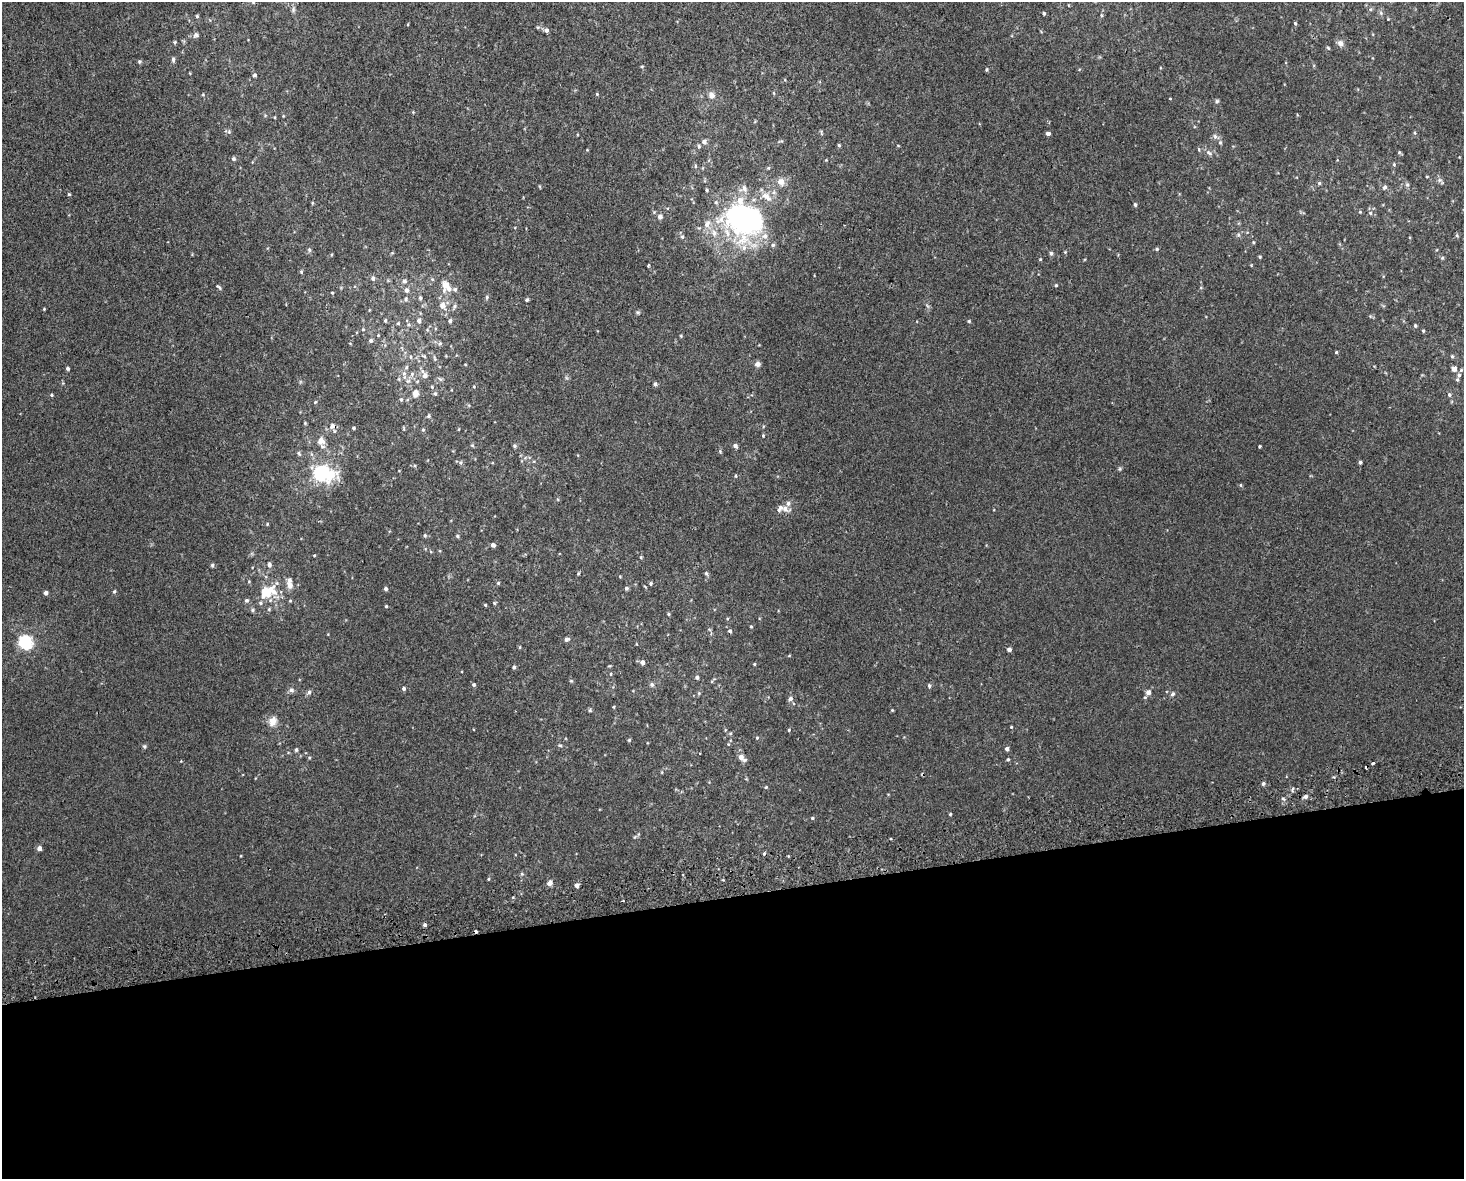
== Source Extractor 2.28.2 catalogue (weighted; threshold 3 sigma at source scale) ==
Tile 11 of 3 x 4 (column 2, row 4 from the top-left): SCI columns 1483-2944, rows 42-1218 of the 4470 x 4790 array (HDU 1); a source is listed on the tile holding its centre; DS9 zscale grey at full resolution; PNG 1466 x 1181 px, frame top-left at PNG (2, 2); no overlay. Shown black and unused: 24% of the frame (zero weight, under 2 of 3 exposures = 2% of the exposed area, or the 3 px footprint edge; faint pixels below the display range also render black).
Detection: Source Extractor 2.28.2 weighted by HDU 2 'WHT'; one run over the whole footprint, this tile lists its part. Background 0.00318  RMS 0.0056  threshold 0.0251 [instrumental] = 3 sigma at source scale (4.5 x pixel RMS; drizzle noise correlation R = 1.50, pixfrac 1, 0.0396/0.0396 arcsec/px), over >= 5 px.
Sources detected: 225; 3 cosmic-ray / hot-pixel residue — not listed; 9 inside a brighter listed object's ellipse — not listed separately; the other 213 listed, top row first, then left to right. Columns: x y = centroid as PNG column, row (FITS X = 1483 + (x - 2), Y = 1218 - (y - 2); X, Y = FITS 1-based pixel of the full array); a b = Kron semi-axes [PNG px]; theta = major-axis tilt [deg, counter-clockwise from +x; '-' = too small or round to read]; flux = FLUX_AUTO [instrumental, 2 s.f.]
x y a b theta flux
1044 13 4 4 - 0.78
1381 13 6 4 -72 0.93
197 16 4 4 - 0.65
1388 19 3 3 - 0.37
1295 23 5 4 - 0.58
538 27 6 4 17 0.73
547 30 6 5 - 1.5
196 35 7 7 - 1.4
175 42 4 4 - 0.67
1340 43 8 7 - 2.4
1328 48 5 4 - 0.6
173 59 6 4 90 1.1
139 62 5 5 - 0.86
642 66 5 3 - 0.49
986 70 5 3 - 0.55
254 75 5 5 - 1
597 94 4 3 - 0.47
203 95 5 3 - 0.49
712 95 6 6 - 3.4
1170 98 4 3 - 0.32
1217 101 6 5 - 0.77
275 117 4 3 - 0.44
229 132 6 5 - 0.85
821 133 8 3 -77 0.63
1415 133 5 3 - 0.62
1048 134 4 3 - 7.5
1215 136 7 5 -70 1.4
704 142 6 5 - 2
1220 143 6 5 - 0.9
839 145 4 4 - 0.77
699 146 5 5 - 0.9
1399 152 6 4 -73 0.67
1209 153 10 5 -32 1.8
233 159 5 5 - 1.1
826 160 4 4 - 0.41
1394 164 5 4 - 0.57
768 168 5 4 - 0.58
1439 180 7 6 - 1.3
781 182 9 9 - 4
1319 183 5 4 - 0.89
1407 185 6 5 - 0.95
1384 187 7 5 55 1.3
744 189 12 11 - 3.5
707 190 4 3 - 0.63
69 194 4 4 - 0.61
767 197 16 8 -40 4.8
312 203 5 3 - 0.55
1135 204 5 4 - 0.92
1360 212 4 4 - 0.43
1370 213 6 5 - 1
660 217 5 5 - 2.5
743 220 30 26 -41 140
707 224 11 8 64 3.6
714 233 10 7 -72 2.9
1238 235 6 5 - 1
1457 235 5 4 - 0.66
682 237 5 5 - 0.92
1253 242 4 3 - 0.49
773 245 5 4 - 1
1157 249 5 4 - 0.85
309 250 6 5 - 0.98
1051 253 5 5 - 1.1
1260 257 4 4 - 0.59
1442 258 5 4 - 0.62
648 266 3 2 - 1
301 272 5 4 - 0.67
373 278 6 5 - 1.5
404 281 6 5 - 1.6
1056 285 4 4 - 0.68
446 286 9 6 -61 9.4
219 287 9 3 -46 0.85
455 289 5 5 - 1.3
406 290 6 6 - 1.9
332 293 4 4 - 0.47
487 297 5 5 - 0.86
420 298 6 5 - 1.1
406 299 7 6 - 1.4
527 300 4 4 - 1
443 305 10 8 -76 4
454 306 7 5 59 1.1
44 309 3 3 - 0.45
637 312 5 5 - 0.78
385 320 5 4 - 0.79
419 321 6 6 - 1.9
450 321 5 4 - 1.5
969 321 4 4 - 0.63
398 323 5 5 - 0.65
1415 326 4 4 - 0.72
363 329 4 4 - 0.6
1423 331 4 3 - 0.6
681 336 4 3 - 0.51
371 341 5 5 - 1.3
440 343 6 5 - 0.97
1336 352 4 3 - 0.53
424 356 8 4 -35 0.92
1452 356 5 5 - 0.72
435 359 7 5 -72 0.99
465 364 4 3 - 0.37
758 364 7 6 - 1.9
67 368 4 4 - 1
1454 368 6 5 - 2.3
1461 370 5 5 - 0.8
412 374 6 5 - 1.4
404 375 14 5 -84 2.7
425 375 9 8 - 2.6
1459 375 6 5 - 1.3
399 379 6 3 -72 0.64
440 379 7 4 -44 0.93
655 384 5 4 - 1.1
432 387 4 4 - 0.66
474 387 4 3 - 0.47
415 393 7 6 - 4
435 394 5 5 - 0.89
1449 394 5 5 - 0.92
51 395 4 4 - 0.62
401 399 5 5 - 0.84
315 402 5 4 - 0.57
429 416 6 5 - 0.96
305 423 4 4 - 0.59
332 426 10 8 50 2.5
353 428 4 3 - 0.79
423 430 5 4 - 0.67
763 436 4 4 - 0.5
321 441 11 10 - 4.3
472 445 6 3 -19 0.61
514 446 6 5 - 0.85
735 446 6 5 - 1.5
1260 446 3 3 - 0.78
720 451 6 4 -58 0.61
299 453 7 4 -62 0.94
1360 462 4 4 - 1.1
461 463 6 6 - 1.1
1120 469 6 4 -72 0.68
321 473 21 17 -13 36
736 476 4 4 - 0.61
1241 485 5 3 - 0.51
785 508 13 7 -21 3.2
267 524 4 4 - 0.5
425 535 5 4 - 0.73
457 536 5 4 - 0.67
493 545 4 4 - 2.3
314 555 4 3 - 0.45
641 557 4 4 - 0.62
212 565 5 4 - 0.98
269 565 7 5 -80 1.6
578 573 5 4 - 0.62
706 573 6 5 - 0.99
498 583 5 4 - 0.73
651 583 5 5 - 0.74
290 585 6 5 - 3.9
626 588 5 5 - 0.91
386 589 4 4 - 1.2
114 591 5 4 - 0.69
267 592 14 10 41 14
46 593 4 4 - 1.7
247 600 5 5 - 1.2
290 601 4 4 - 0.59
485 605 4 3 - 0.52
386 606 3 3 - 0.59
253 610 6 4 24 0.88
668 614 4 3 - 0.59
751 626 4 3 - 0.51
730 631 5 4 - 1
567 639 8 5 15 1.2
25 642 6 6 - 100
520 647 5 3 - 0.52
1009 649 4 4 - 1.9
642 662 5 5 - 2.4
754 664 3 3 - 0.5
514 667 4 4 - 1.2
611 674 4 3 - 0.47
697 677 4 4 - 1.2
571 681 6 3 -19 0.53
474 685 5 4 - 0.96
652 685 6 5 - 1.3
929 686 6 4 -87 0.88
404 688 5 4 - 1.1
291 690 7 6 - 1.6
309 692 7 5 69 1.3
1148 692 6 6 - 2.6
699 693 5 5 - 0.66
1173 694 6 5 - 1.1
790 698 7 6 - 1.5
613 707 4 3 - 0.51
590 710 5 5 - 0.79
892 710 4 3 - 0.5
273 721 10 8 70 5.3
1011 727 4 3 - 0.51
789 730 4 3 - 0.58
730 733 5 3 - 0.58
757 738 4 4 - 0.6
629 740 5 4 - 0.59
728 744 5 3 - 0.49
560 745 6 4 -2 0.66
144 746 6 5 - 0.85
1007 749 4 4 - 1.3
296 750 5 4 - 0.91
741 757 8 5 -37 4.1
1008 759 4 4 - 0.67
1373 763 4 3 - 1.6
1263 784 5 4 - 1.1
766 787 4 4 - 0.6
1292 789 8 3 87 0.82
1305 797 5 5 - 1.8
1283 799 6 4 -31 0.84
950 814 4 3 - 0.47
812 818 5 4 - 0.81
39 848 4 4 - 2.5
522 874 6 3 -18 0.66
488 879 4 3 - 0.51
550 883 8 5 65 1.9
577 885 4 4 - 2.2
425 925 4 4 - 0.92
Overlapping masked pixels (flux is a lower limit): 1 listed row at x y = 332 426